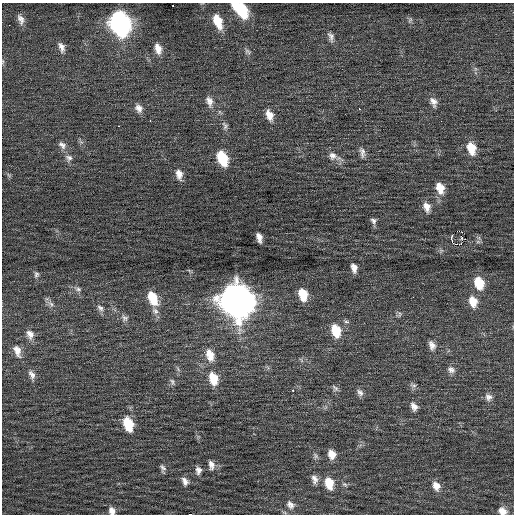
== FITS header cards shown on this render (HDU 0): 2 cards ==
NAXIS1  =                  512 / Axis length
NAXIS2  =                  512 / Axis length

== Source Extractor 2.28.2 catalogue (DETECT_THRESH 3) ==
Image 512 x 512 px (HDU 0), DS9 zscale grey, 1 PNG px = 1 image px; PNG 516 x 516 px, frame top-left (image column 1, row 512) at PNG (2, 3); no overlay
Background 0.0511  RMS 0.72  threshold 2.16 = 3 sigma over >= 5 px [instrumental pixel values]
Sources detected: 83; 1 with non-positive FLUX_AUTO (blend fragments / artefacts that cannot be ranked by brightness) is not listed; the other 82 listed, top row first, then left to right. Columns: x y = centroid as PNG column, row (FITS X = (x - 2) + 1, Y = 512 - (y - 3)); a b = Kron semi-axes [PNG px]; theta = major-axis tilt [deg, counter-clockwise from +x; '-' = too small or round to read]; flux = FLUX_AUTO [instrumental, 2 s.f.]
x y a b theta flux
235 4 7 6 - 310
173 5 3 2 - 100
242 10 14 9 -62 2200
21 19 13 7 -68 260
410 20 8 5 65 93
218 21 16 9 -70 1000
120 23 15 10 -71 20000
9 25 2 2 - 120
331 37 13 7 -73 230
62 47 13 7 -70 270
158 49 13 8 -75 420
248 51 10 6 -32 140
209 101 15 9 -73 340
433 102 13 8 -67 300
139 108 11 8 -60 300
359 109 2 2 - 270
220 112 7 4 -44 74
269 115 14 8 -71 480
150 120 3 2 - 180
441 121 2 2 - 33
119 126 3 2 - 210
225 126 12 7 -69 180
62 145 12 8 -45 260
471 148 14 9 -74 860
362 152 15 7 -79 240
333 156 12 11 - 360
69 158 11 9 -30 240
222 158 14 8 -69 1800
179 174 13 8 -78 370
440 188 13 9 -69 680
427 207 12 8 -72 390
373 221 9 7 -57 150
259 237 9 5 -74 290
461 237 4 2 - 62
451 238 4 3 - 1000
478 242 7 4 0 92
461 244 3 2 - 260
354 268 10 6 -77 290
36 274 9 7 89 140
479 283 13 10 -71 1200
78 289 10 6 -15 160
303 294 13 8 -73 970
152 298 16 9 -67 1200
236 300 16 13 -67 82000
473 301 14 10 -74 670
51 304 10 6 -55 200
100 308 11 7 -42 210
155 311 11 7 -43 240
400 314 8 5 75 110
124 318 11 9 -43 220
346 322 8 4 -9 88
336 331 14 9 -72 1200
30 334 13 10 -72 380
432 345 13 8 -69 300
17 351 18 10 -70 480
210 355 17 11 -67 720
301 360 7 4 -71 83
451 370 10 8 -28 240
32 375 14 7 -66 260
213 378 16 10 -75 1000
172 382 10 6 -69 140
413 385 10 6 -18 150
335 388 11 6 -47 150
293 390 3 3 - 280
360 392 10 7 -54 200
488 397 10 9 - 250
414 406 11 8 -63 290
128 424 13 8 -73 1600
332 454 10 8 -74 480
315 456 9 7 -63 140
211 465 13 8 -79 280
163 468 11 6 -73 150
198 470 10 7 89 230
314 479 12 8 -74 270
185 481 11 7 -63 250
329 483 14 9 -74 850
345 484 8 5 -37 100
436 486 12 9 -63 440
290 505 12 9 -42 290
112 511 9 7 -69 270
502 511 10 8 -28 430
191 514 4 2 - 870
At the frame edge (FLAGS 8, measured only in part): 4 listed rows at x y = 235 4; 112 511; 502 511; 191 514
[1 non-positive-flux detection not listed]